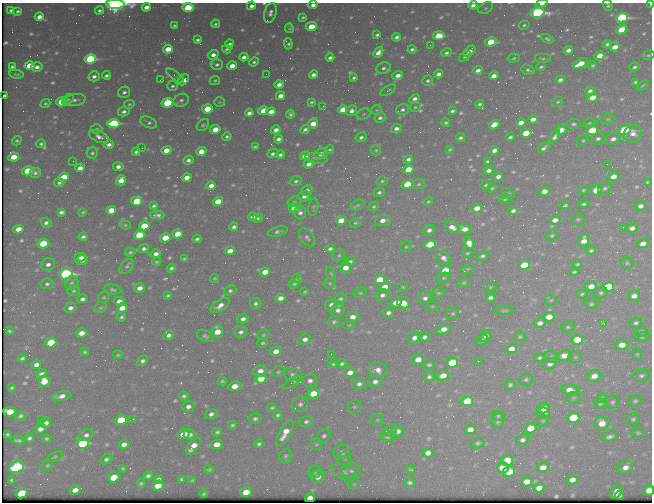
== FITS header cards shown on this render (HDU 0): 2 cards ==
NAXIS1  =                  650 / Width of table row in bytes
NAXIS2  =                  500 / Number of rows in table

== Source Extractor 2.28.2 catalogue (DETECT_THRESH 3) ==
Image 650 x 500 px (HDU 0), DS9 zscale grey, 1 PNG px = 1 image px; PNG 654 x 504 px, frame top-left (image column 1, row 500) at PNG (2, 3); each listed source drawn as its Kron ellipse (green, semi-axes under 4 px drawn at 4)
Background 428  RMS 2.1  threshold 6.25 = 3 sigma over >= 5 px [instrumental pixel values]
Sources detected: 684; of the 684, the 500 brightest by FLUX_AUTO listed and drawn (184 fainter detections omitted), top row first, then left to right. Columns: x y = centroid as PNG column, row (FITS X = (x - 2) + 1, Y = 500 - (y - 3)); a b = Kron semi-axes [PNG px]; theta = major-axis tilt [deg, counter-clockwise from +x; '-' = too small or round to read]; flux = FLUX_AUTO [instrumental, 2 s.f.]
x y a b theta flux
115 4 9 5 1 56000
541 4 6 4 17 550
651 4 3 2 - 270
313 5 4 3 - 710
473 5 5 4 - 720
608 5 6 4 -67 320
251 6 4 4 - 570
146 7 4 4 - 990
188 8 5 4 - 7200
485 8 8 5 27 420
11 10 4 3 - 290
99 10 4 3 - 350
18 11 3 3 - 280
270 13 10 6 73 720
537 13 7 5 9 42000
39 17 4 4 - 940
303 17 4 3 - 230
622 18 6 4 15 27000
215 24 4 3 - 240
174 25 3 3 - 210
524 25 5 3 - 250
311 26 5 4 - 3400
289 28 4 3 - 210
621 30 5 4 - 4000
377 35 4 3 - 290
439 36 6 4 10 5200
397 37 4 4 - 470
547 39 6 4 -28 310
197 40 4 3 - 390
491 42 6 4 11 4300
229 44 4 4 - 440
288 44 5 4 - 340
607 44 4 3 - 330
430 45 2 2 - 260
615 47 5 4 - 1500
168 49 5 4 - 2600
227 49 4 3 - 260
412 49 4 3 - 350
568 50 5 4 - 750
470 51 7 4 38 680
378 52 6 4 48 900
447 53 5 4 - 360
213 55 5 4 - 860
649 55 6 4 15 240
465 56 7 4 42 260
599 56 5 4 - 1700
244 57 4 4 - 660
330 58 4 3 - 490
514 58 6 3 15 250
543 58 8 5 0 300
90 59 5 4 - 20000
254 62 5 4 - 290
580 64 8 4 24 2800
217 65 6 5 - 420
593 65 4 4 - 220
29 66 5 4 - 4200
232 66 5 4 - 1400
12 67 4 3 - 300
37 67 6 4 14 650
541 67 4 3 - 240
635 67 5 3 - 320
383 68 7 6 - 470
478 70 4 4 - 670
528 70 7 5 -23 360
16 74 7 3 -9 260
266 74 2 2 - 280
438 74 4 4 - 720
106 75 4 3 - 420
313 75 4 3 - 610
398 75 5 4 - 950
94 76 5 5 - 580
175 76 10 4 -37 300
494 76 5 4 - 870
354 78 4 3 - 310
160 80 3 2 - 200
184 80 6 4 45 1200
215 80 5 4 - 230
560 80 5 4 - 500
428 81 5 5 - 310
635 82 4 3 - 240
279 84 4 4 - 910
643 85 6 3 34 210
173 86 5 5 - 340
388 90 8 3 31 250
590 91 4 3 - 480
124 92 6 5 - 480
5 96 4 3 - 300
280 96 4 4 - 1100
592 97 5 4 - 1800
68 99 6 4 37 250
415 99 5 4 - 630
75 100 11 6 10 600
181 100 8 6 22 470
61 102 5 4 - 4700
220 102 5 4 - 200
311 102 3 3 - 240
557 102 6 4 29 240
45 103 5 4 - 250
167 103 6 4 9 13000
129 104 5 4 - 230
480 104 4 4 - 330
323 106 2 2 - 250
415 107 5 4 - 230
207 109 5 4 - 4900
343 110 5 4 - 3400
376 110 5 4 - 200
403 110 6 5 - 420
263 111 5 4 - 2000
352 111 5 5 - 680
452 111 4 3 - 330
124 112 6 4 13 520
271 112 5 4 - 1200
249 113 4 4 - 600
290 114 4 3 - 310
364 114 7 5 22 250
380 118 6 5 - 470
533 119 5 4 - 970
608 119 7 5 21 290
149 122 9 5 -23 400
114 123 6 4 8 15000
313 123 5 4 - 2200
446 123 4 3 - 270
521 123 5 4 - 1200
589 123 6 4 17 210
573 124 7 4 5 340
203 125 7 5 43 310
494 125 5 4 - 1900
396 128 5 4 - 680
96 129 6 4 2 270
215 129 5 4 - 2500
276 130 5 4 - 750
305 130 5 3 - 420
561 130 5 4 - 2000
592 130 6 4 23 6100
625 130 6 5 - 24000
526 133 5 4 - 3800
633 134 9 8 - 1100
555 136 7 4 60 520
99 137 10 5 -23 770
227 137 5 4 - 320
361 137 5 4 - 480
510 137 4 3 - 310
460 138 4 3 - 350
278 139 4 4 - 510
598 139 7 5 15 470
613 139 8 6 22 850
583 140 5 5 - 230
17 141 5 4 - 280
41 144 5 4 - 320
109 145 5 4 - 620
255 147 4 3 - 210
142 148 2 2 - 940
544 148 6 3 37 440
450 149 4 3 - 210
166 150 5 4 - 2300
329 150 5 4 - 250
376 150 5 5 - 240
494 150 5 4 - 890
136 152 4 4 - 380
201 152 5 4 - 1800
92 153 5 5 - 310
273 154 6 3 24 450
321 154 7 5 25 1000
280 155 4 3 - 410
305 156 5 4 - 1800
14 157 5 4 - 2500
317 158 11 5 -9 470
408 159 4 4 - 470
188 160 5 4 - 480
73 161 2 2 - 200
487 161 4 3 - 290
309 164 5 4 - 850
607 164 2 2 - 390
118 167 5 4 - 670
80 168 5 4 - 1100
408 169 5 4 - 2800
489 170 5 4 - 690
28 171 6 4 13 5200
35 173 5 4 - 350
613 176 6 4 12 1200
64 177 5 4 - 3600
187 177 5 4 - 1300
498 177 5 4 - 780
121 180 5 5 - 1500
296 181 6 4 21 320
382 181 6 4 17 270
647 182 4 3 - 200
59 183 5 4 - 340
407 184 5 4 - 6400
419 184 7 5 17 270
486 185 6 4 20 260
211 186 5 4 - 1100
492 188 5 3 - 230
605 188 7 5 31 380
307 190 6 5 - 390
583 190 5 4 - 210
596 190 5 5 - 2800
544 191 5 4 - 1100
379 192 6 4 17 370
508 193 6 5 - 270
304 196 6 5 - 660
505 199 6 3 21 230
137 201 5 4 - 5800
218 202 5 4 - 3900
294 202 6 5 - 310
428 202 5 4 - 240
584 204 5 3 - 300
358 205 7 5 26 270
565 205 5 3 - 270
154 206 4 4 - 330
374 206 5 4 - 240
640 206 5 4 - 680
313 207 8 5 81 290
294 208 5 4 - 1400
477 208 5 4 - 1500
111 210 5 4 - 2600
513 211 5 4 - 470
61 212 4 4 - 420
83 212 4 3 - 230
300 212 7 6 - 590
157 215 7 4 -2 460
253 217 5 4 - 650
258 218 5 4 - 330
578 219 7 6 - 280
341 220 5 4 - 2300
383 220 8 5 16 1100
555 220 6 4 6 1000
46 223 5 4 - 490
355 223 5 4 - 220
125 225 6 4 -15 210
144 226 5 4 - 4300
234 227 4 4 - 440
452 227 8 5 -27 1100
623 227 2 2 - 440
632 228 6 5 - 720
18 229 5 4 - 1600
464 229 6 4 -12 1400
429 230 6 5 - 620
278 231 10 4 14 450
177 234 5 4 - 3000
139 235 5 4 - 6600
552 235 6 5 - 250
83 237 4 3 - 380
165 238 5 4 - 3500
307 238 10 6 -52 510
197 239 4 3 - 350
584 241 7 5 68 1400
469 243 6 5 - 1300
43 244 5 4 - 6700
643 244 6 4 18 1400
430 245 6 4 17 4200
406 247 6 5 - 250
144 249 5 4 - 420
330 249 5 4 - 370
591 250 4 3 - 290
230 251 5 4 - 1300
130 252 5 4 - 290
467 253 5 4 - 200
156 254 5 4 - 740
339 255 6 5 - 310
483 256 6 4 19 400
80 257 6 4 13 810
444 258 7 6 - 810
184 259 4 3 - 230
82 260 6 4 24 840
350 261 5 4 - 310
156 262 4 3 - 200
627 263 6 5 - 260
48 264 7 6 - 670
577 264 4 4 - 220
524 265 5 4 - 6600
127 266 8 5 48 370
171 268 4 4 - 380
345 268 6 5 - 1600
468 269 6 4 20 240
445 270 5 4 - 4500
265 272 5 4 - 2100
574 272 4 3 - 240
331 273 6 4 -62 210
66 274 6 5 - 35000
214 278 4 4 - 220
297 278 5 4 - 210
443 278 7 5 15 290
380 280 5 4 - 4400
72 283 7 6 - 370
294 283 6 4 32 290
330 283 5 5 - 210
464 283 6 5 - 250
47 284 6 5 - 390
591 286 6 5 - 1500
385 287 6 5 - 1700
403 287 5 5 - 210
490 287 6 4 16 200
608 287 6 5 - 11000
139 288 5 4 - 1000
113 290 8 4 -10 360
74 291 6 5 - 290
230 291 6 5 - 350
305 292 4 3 - 200
360 293 7 5 14 270
438 293 7 5 14 270
601 293 7 5 14 340
582 294 6 4 11 230
382 295 7 5 16 570
168 296 4 3 - 260
634 296 6 5 - 990
104 297 6 5 - 240
280 298 5 4 - 1000
425 298 7 6 - 560
491 298 5 4 - 510
82 299 5 4 - 540
340 299 6 5 - 280
551 300 6 5 - 260
119 301 5 4 - 950
396 303 5 4 - 2200
403 303 7 5 -30 1900
256 304 6 5 - 480
591 304 6 4 -1 280
331 305 6 6 - 810
220 306 11 5 34 970
432 306 6 5 - 210
70 308 6 5 - 640
101 308 6 5 - 240
122 308 5 4 - 1600
338 310 7 6 - 660
504 311 9 3 0 230
388 313 6 5 - 580
453 313 6 5 - 260
121 317 5 4 - 320
353 317 6 5 - 1100
549 317 5 4 - 2100
243 319 6 4 14 660
334 322 6 5 - 340
540 323 6 4 12 680
636 323 6 5 - 480
604 324 4 2 - 620
349 325 7 4 10 200
568 327 7 5 4 280
443 329 7 4 21 1300
9 331 4 3 - 240
217 331 6 5 - 2300
641 331 6 5 - 310
241 332 6 5 - 470
81 333 5 4 - 1300
168 335 5 4 - 570
263 335 6 5 - 230
205 336 9 5 -21 380
486 336 7 5 34 560
424 337 6 5 - 490
520 337 5 5 - 230
642 337 8 5 15 290
415 338 7 5 27 780
305 339 6 5 - 770
482 340 6 5 - 260
577 340 6 5 - 4200
51 342 6 5 - 5300
263 343 5 5 - 270
622 345 6 5 - 1800
511 349 5 4 - 1300
276 351 5 4 - 1200
85 352 4 4 - 260
331 354 2 2 - 380
637 354 6 4 -75 200
118 355 5 4 - 200
564 355 7 5 14 1600
551 357 6 6 - 250
575 357 7 5 1 300
22 358 4 3 - 320
539 358 5 4 - 330
418 359 6 5 - 1500
143 361 6 4 49 440
478 361 2 2 - 370
452 363 6 5 - 6000
334 364 5 4 - 280
341 364 6 4 0 380
550 364 7 5 19 750
36 365 5 4 - 720
429 365 6 4 2 310
378 370 10 7 -10 1100
260 371 7 5 16 1000
278 372 6 5 - 250
350 372 6 5 - 1200
42 374 5 4 - 550
293 375 11 6 -14 520
642 375 8 6 10 440
443 376 6 5 - 1700
594 376 7 6 - 1300
429 377 5 5 - 410
261 379 5 4 - 3200
526 380 7 6 - 360
44 381 6 5 - 2900
222 381 4 3 - 240
310 381 7 6 - 690
292 382 10 4 31 470
375 382 6 5 - 660
359 384 7 5 13 610
510 385 5 5 - 310
235 386 7 4 11 1600
12 388 3 3 - 210
570 390 8 5 -1 1500
313 394 6 5 - 3300
61 396 9 4 11 930
184 396 4 4 - 360
574 398 7 6 - 300
602 398 6 4 20 200
467 401 6 5 - 5500
635 401 7 5 23 310
612 402 7 6 - 360
300 404 8 8 - 580
600 404 6 5 - 260
188 407 6 5 - 660
354 407 7 6 - 290
272 408 5 4 - 250
544 408 6 5 - 1300
10 412 6 5 - 3100
543 413 7 5 8 1000
211 414 6 5 - 590
278 415 5 4 - 290
20 416 6 4 23 340
498 416 7 4 -8 270
573 418 6 5 - 8200
42 419 2 2 - 300
133 419 2 2 - 280
255 419 6 5 - 410
633 419 6 5 - 300
121 420 6 5 - 7300
377 420 6 5 - 250
498 421 7 6 - 380
543 421 6 5 - 250
306 422 7 5 15 460
46 423 6 4 39 1000
602 423 7 6 - 2000
232 425 4 4 - 290
531 428 6 5 - 3400
40 429 5 4 - 850
391 430 7 6 - 330
470 430 5 4 - 1300
398 431 6 5 - 790
217 432 5 4 - 350
285 433 14 5 61 1900
638 433 7 5 0 240
7 434 3 3 - 210
183 434 6 5 - 2800
86 435 8 6 19 590
190 435 6 5 - 600
324 436 7 6 - 450
387 436 7 6 - 520
610 437 9 5 18 490
29 438 5 4 - 380
46 439 4 3 - 280
18 440 7 3 -7 330
522 440 6 5 - 510
83 443 6 5 - 16000
478 443 7 5 15 330
124 444 5 4 - 840
259 444 4 4 - 350
316 444 6 6 - 250
217 445 5 4 - 1900
193 446 10 5 51 1500
342 452 8 7 - 650
428 453 5 4 - 930
285 456 7 6 - 340
54 457 9 4 22 240
344 458 7 6 - 350
106 459 6 4 26 420
507 460 6 5 - 4300
47 465 6 4 38 240
17 467 7 5 18 19000
543 467 5 5 - 1500
625 467 8 6 19 1000
123 468 4 3 - 200
503 468 6 5 - 5200
209 470 5 3 - 220
351 470 9 7 -2 610
411 470 5 3 - 210
314 472 6 6 - 300
344 472 13 7 -23 780
509 472 6 5 - 4200
148 476 4 4 - 390
114 477 6 5 - 3600
318 477 7 6 - 1000
159 479 5 4 - 420
181 479 3 3 - 240
12 480 3 3 - 200
572 480 5 4 - 1000
192 481 4 3 - 210
527 482 6 5 - 1400
410 483 5 4 - 360
141 484 4 3 - 270
354 484 6 5 - 220
158 486 6 5 - 2500
539 488 5 4 - 1200
75 490 5 4 - 1000
649 490 5 5 - 2000
246 492 6 5 - 2400
616 492 7 5 63 1200
21 493 6 5 - 4900
204 494 4 3 - 250
619 496 4 3 - 300
310 498 5 4 - 1400
At the frame edge (FLAGS 8, measured only in part): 9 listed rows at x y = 115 4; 541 4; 651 4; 313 5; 473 5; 608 5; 188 8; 537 13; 649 490
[184 fainter detections neither listed nor drawn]